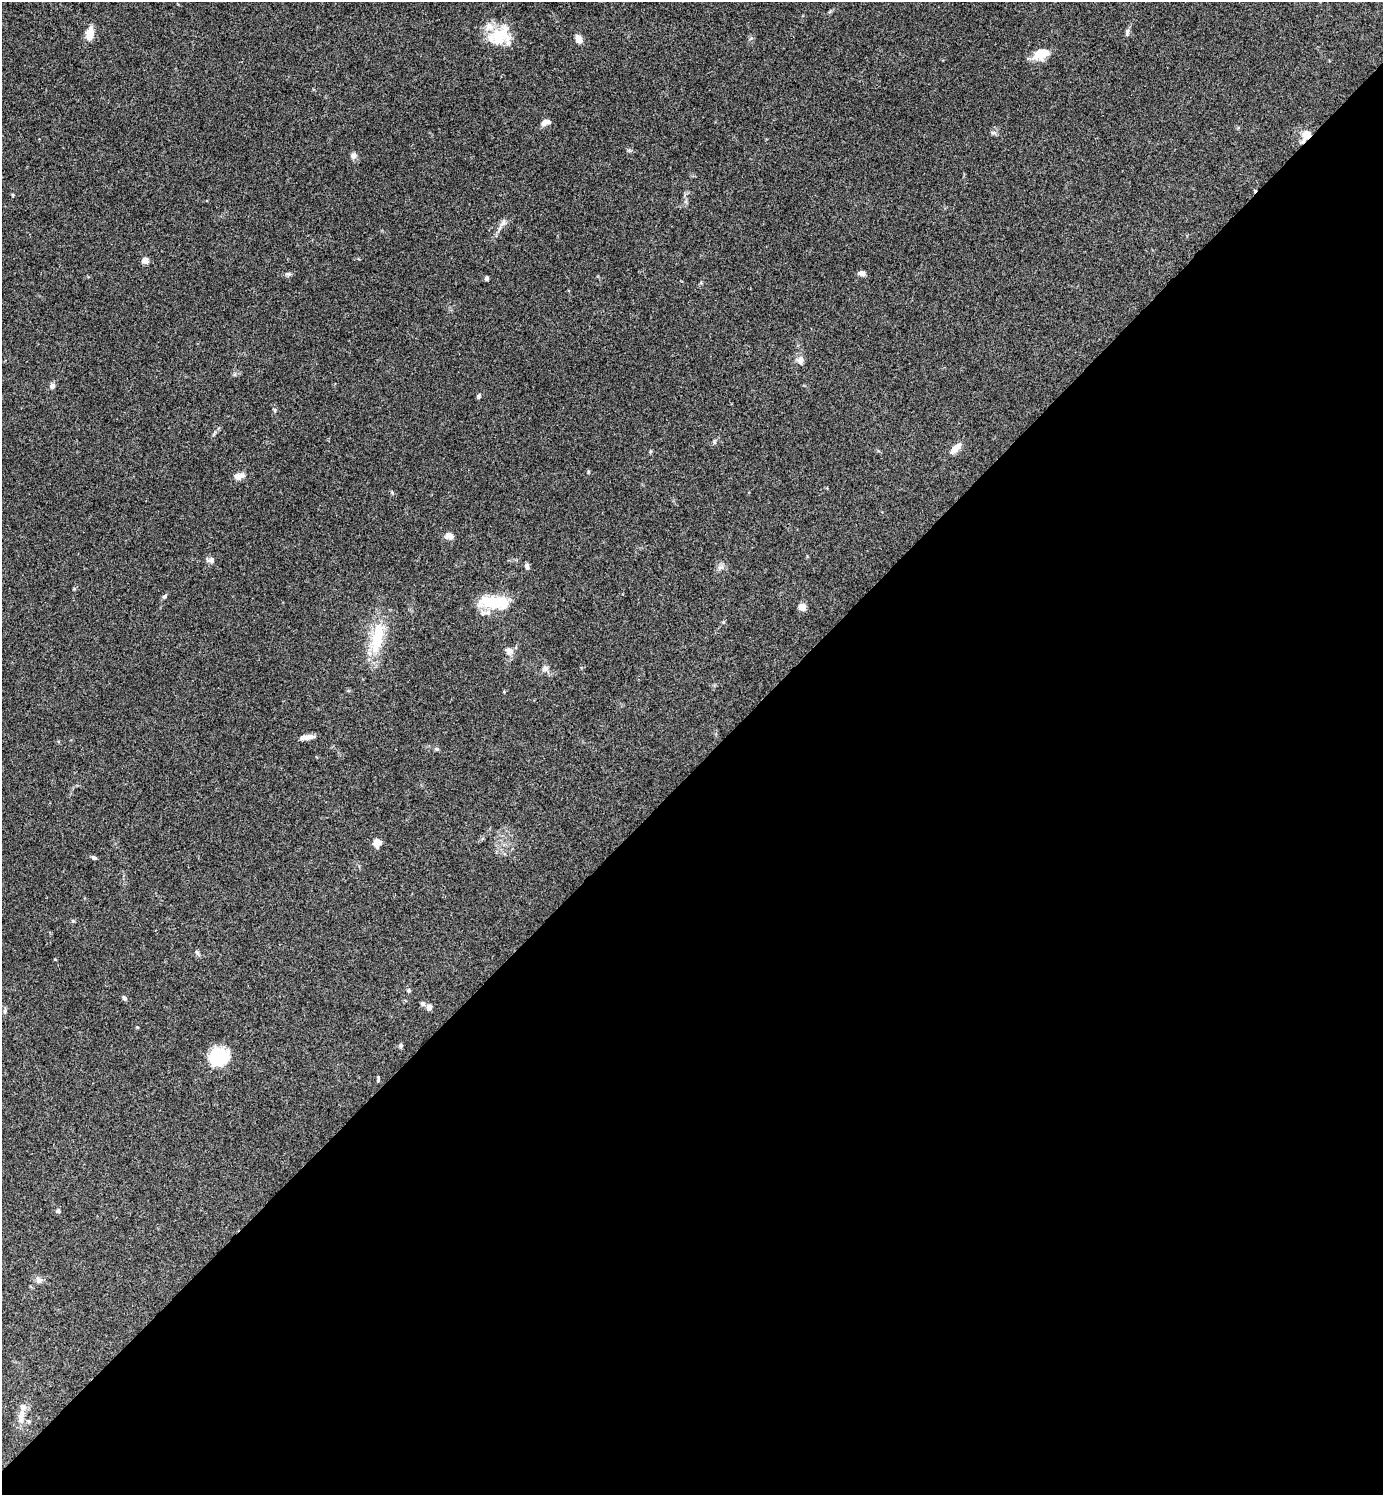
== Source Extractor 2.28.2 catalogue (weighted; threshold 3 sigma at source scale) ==
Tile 15 of 4 x 4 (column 3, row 4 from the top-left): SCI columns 2920-4300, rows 6-1498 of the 5980 x 5981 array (HDU 1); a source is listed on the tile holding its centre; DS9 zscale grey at full resolution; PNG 1385 x 1497 px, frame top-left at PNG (2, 2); no overlay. Shown black and unused: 49% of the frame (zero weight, under 3 of 4 exposures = <1% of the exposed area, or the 3 px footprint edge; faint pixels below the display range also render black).
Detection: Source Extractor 2.28.2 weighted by HDU 2 'WHT'; one run over the whole footprint, this tile lists its part. Background 0.115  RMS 0.0066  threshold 0.0295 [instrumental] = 3 sigma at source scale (4.5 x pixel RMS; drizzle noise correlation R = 1.50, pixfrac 1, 0.05/0.05 arcsec/px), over >= 5 px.
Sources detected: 58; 1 inside a brighter object's white glare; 1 cosmic-ray / hot-pixel residue — not listed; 7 inside a brighter listed object's ellipse — not listed separately; the other 49 listed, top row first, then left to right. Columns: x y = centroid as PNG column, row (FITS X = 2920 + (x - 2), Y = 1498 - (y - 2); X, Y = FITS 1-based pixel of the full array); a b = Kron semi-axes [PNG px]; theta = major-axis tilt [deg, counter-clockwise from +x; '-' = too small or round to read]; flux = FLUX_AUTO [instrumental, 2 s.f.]
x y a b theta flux
1127 32 11 5 77 1.5
90 33 17 9 78 6.3
499 35 30 20 28 20
579 39 8 6 -65 5.5
1042 54 18 11 19 11
544 122 9 6 46 3.2
1306 135 16 10 56 7.5
629 150 6 4 -19 0.95
354 155 9 8 - 2.3
503 222 14 5 61 2.7
145 260 5 4 - 8.1
862 273 8 6 -8 2.7
288 274 7 4 0 1.2
487 278 5 4 - 1.6
800 360 10 8 81 3.5
52 386 7 6 - 2.4
479 396 9 4 73 1
275 410 6 4 -71 0.8
958 446 11 8 30 3.9
588 472 5 3 - 0.64
239 476 14 7 11 4.3
449 536 11 8 -24 3.3
212 560 8 8 - 2.4
527 566 7 4 -71 2.2
721 567 10 6 18 2.2
164 596 7 5 40 1.2
494 602 37 14 -1 24
802 607 5 5 - 16
723 622 5 4 - 0.69
377 637 43 14 79 28
509 651 12 10 -82 3.6
545 668 9 7 -61 2.4
306 737 19 6 4 3.8
437 749 6 5 - 1.1
377 843 10 9 - 4.4
94 858 6 5 - 1.3
73 921 5 4 - 0.77
197 952 8 5 -62 1.3
409 990 6 5 - 1.1
124 998 7 5 -61 1.3
422 1004 6 5 - 1.6
429 1008 7 6 - 2.6
5 1011 8 4 82 1.3
401 1045 7 5 -88 1.2
219 1057 21 17 6 29
378 1079 8 3 81 0.88
58 1211 6 5 - 1.2
39 1280 9 8 - 2.4
21 1419 15 8 87 5.3
Overlapping masked pixels (flux is a lower limit): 1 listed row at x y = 1306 135
Unlisted compact peaks at least as high as the median listed source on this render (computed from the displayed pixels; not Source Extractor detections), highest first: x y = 714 441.